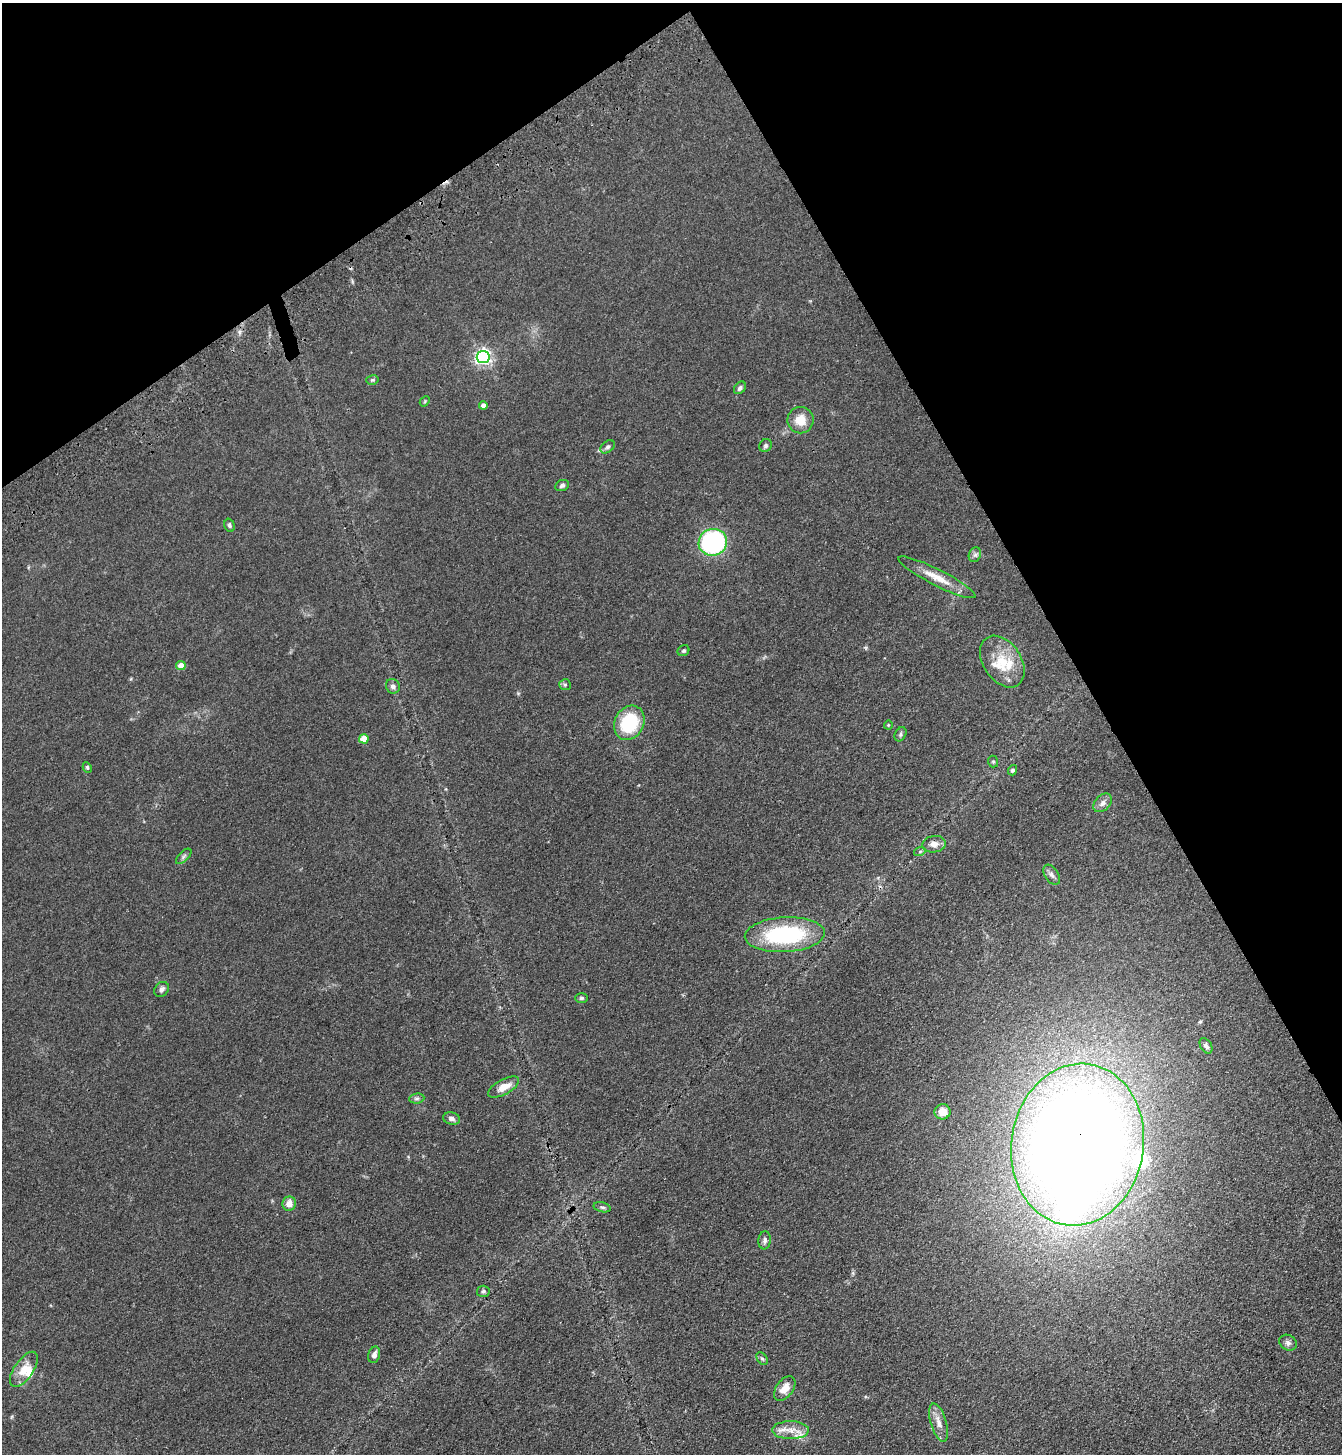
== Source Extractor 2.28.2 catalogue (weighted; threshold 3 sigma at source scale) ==
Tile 3 of 4 x 4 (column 3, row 1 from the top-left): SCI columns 2915-4254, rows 4461-5912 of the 5963 x 6017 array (HDU 1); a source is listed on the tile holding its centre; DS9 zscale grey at full resolution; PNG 1344 x 1456 px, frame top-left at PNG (2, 3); each listed source drawn as its Kron ellipse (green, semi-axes under 4 px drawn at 4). Shown black and unused: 28% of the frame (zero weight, under 3 of 4 exposures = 6% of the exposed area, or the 3 px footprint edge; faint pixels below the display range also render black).
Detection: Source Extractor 2.28.2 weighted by HDU 2 'WHT'; one run over the whole footprint, this tile lists its part. Background 0.0855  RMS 0.0086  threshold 0.0385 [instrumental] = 3 sigma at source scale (4.5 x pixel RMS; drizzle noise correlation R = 1.50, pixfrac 1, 0.05/0.05 arcsec/px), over >= 5 px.
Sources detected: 57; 1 inside a brighter object's white glare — neither listed nor drawn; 6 inside a brighter listed object's ellipse — not listed separately; the other 50 listed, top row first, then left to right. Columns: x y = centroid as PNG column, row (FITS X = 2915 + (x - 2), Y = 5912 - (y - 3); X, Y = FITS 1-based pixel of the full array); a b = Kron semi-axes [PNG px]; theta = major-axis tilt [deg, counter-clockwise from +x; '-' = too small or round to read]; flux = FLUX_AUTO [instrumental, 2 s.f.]
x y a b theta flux
483 357 6 6 - 250
372 380 6 4 14 1.2
740 388 7 5 49 2.3
425 401 6 4 48 1.1
483 405 4 4 - 3.6
800 420 13 13 - 13
765 446 7 6 - 1.7
608 447 8 5 40 1.9
562 485 7 5 24 2.2
229 525 7 5 -71 1.8
713 542 14 13 - 130
975 555 8 6 67 2.2
937 577 43 8 -27 15
683 651 6 5 - 1.6
1002 662 28 19 -56 25
181 666 4 4 - 10
565 685 6 5 - 1.4
393 686 7 6 - 3.2
629 723 18 14 62 47
888 725 4 4 - 0.8
900 734 7 5 59 1.6
364 739 5 4 - 15
993 761 6 5 - 1.2
87 767 5 4 - 1.3
1012 770 5 4 - 1.9
1103 803 11 7 45 4.5
934 844 12 8 8 6.1
920 851 6 4 18 1.3
184 856 10 5 45 2.1
1052 875 11 6 -56 3.1
785 935 40 17 3 91
162 989 8 6 48 3.1
581 998 6 5 - 1.5
1206 1046 8 5 -58 2.3
504 1087 17 7 29 9.9
417 1098 8 5 5 1.8
943 1112 8 7 - 9.2
452 1118 8 6 -13 3.1
1078 1145 81 66 81 1700
289 1204 7 6 - 6.6
602 1207 9 5 -14 1.9
765 1240 9 6 84 2.7
483 1291 6 5 - 1.7
1288 1343 9 7 -33 2.9
374 1355 8 5 75 4.1
762 1359 7 4 -52 1.6
24 1369 20 9 55 13
785 1388 14 8 53 9.7
939 1423 20 8 -73 7.7
791 1430 18 9 0 9.2
Overlapping masked pixels (flux is a lower limit): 1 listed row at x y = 1078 1145